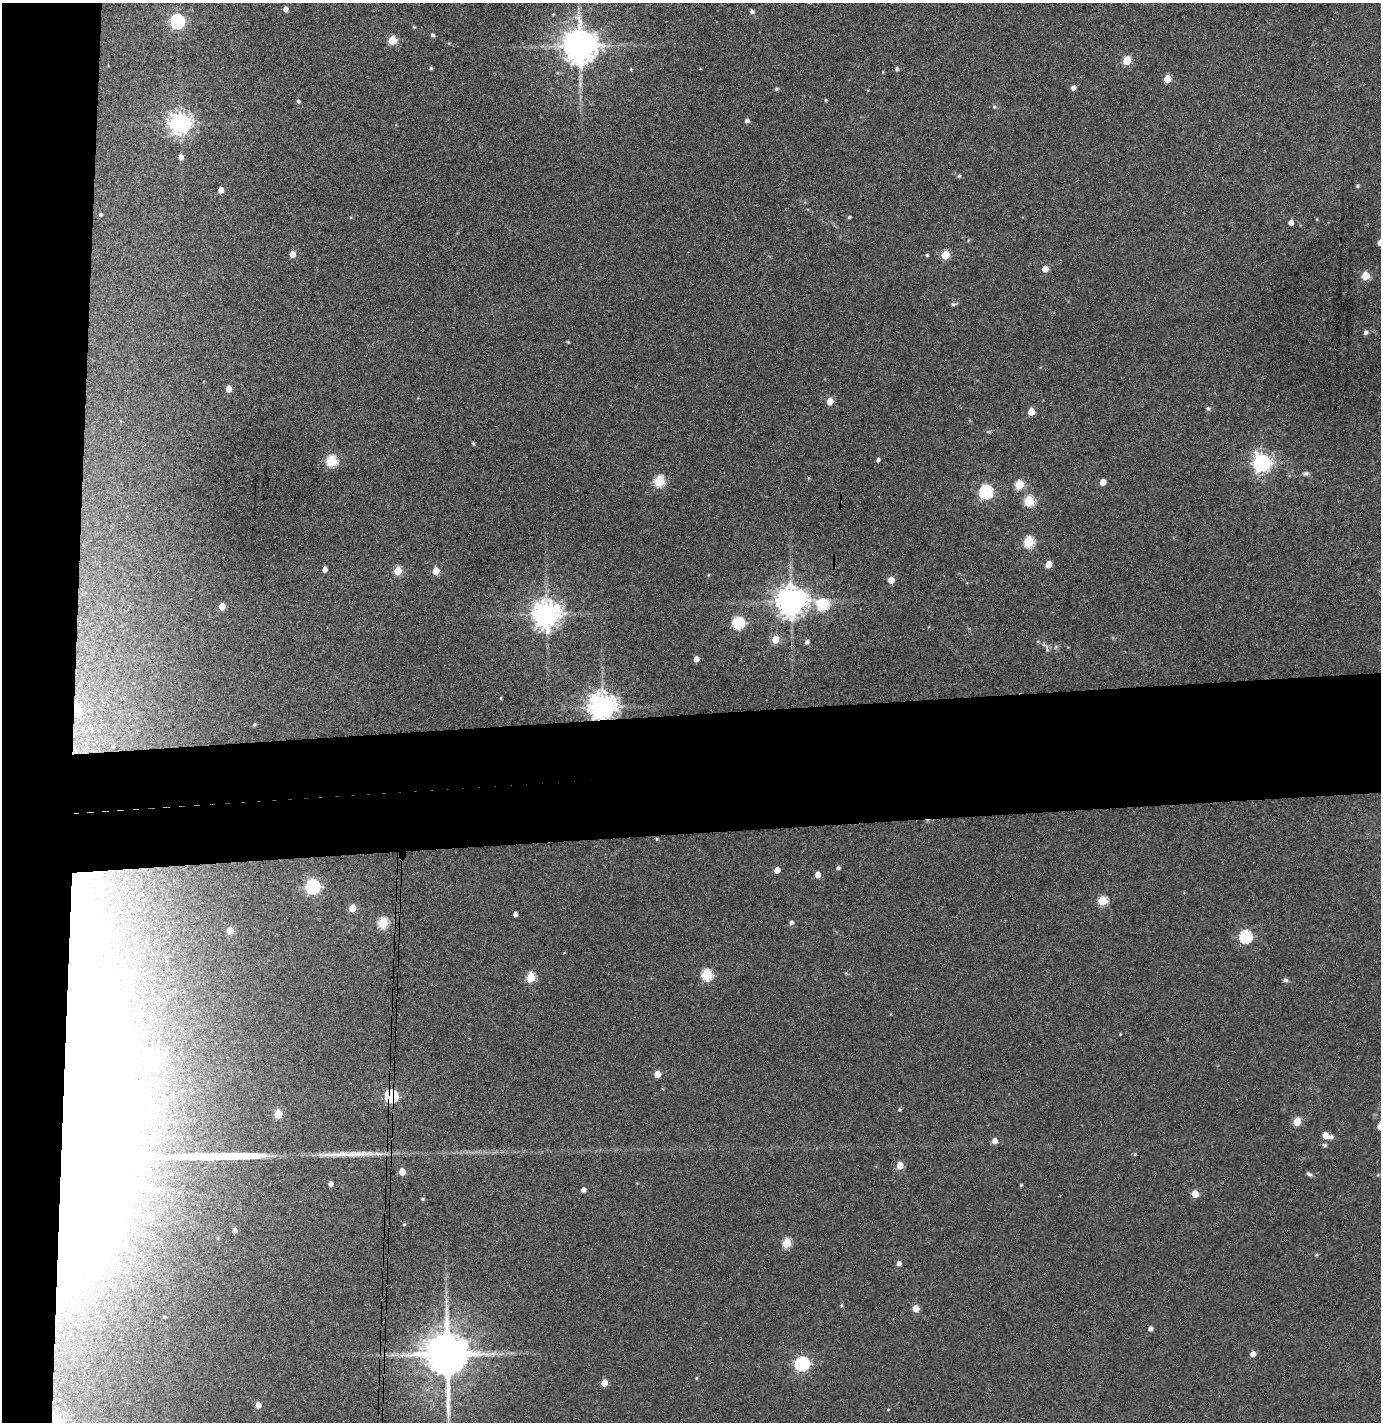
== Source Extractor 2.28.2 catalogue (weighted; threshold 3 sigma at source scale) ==
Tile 4 of 3 x 3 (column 1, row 2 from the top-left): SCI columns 79-1457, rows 1476-2895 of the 4296 x 4373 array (HDU 1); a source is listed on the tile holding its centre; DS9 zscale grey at full resolution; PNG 1383 x 1424 px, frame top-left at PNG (2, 3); no overlay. Shown black and unused: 13% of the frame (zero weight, under 3 of 4 exposures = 6% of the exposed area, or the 3 px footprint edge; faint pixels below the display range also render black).
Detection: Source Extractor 2.28.2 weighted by HDU 2 'WHT'; one run over the whole footprint, this tile lists its part. Background 0.0883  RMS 0.0062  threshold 0.0277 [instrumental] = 3 sigma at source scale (4.5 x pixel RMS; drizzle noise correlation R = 1.50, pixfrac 1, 0.05/0.05 arcsec/px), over >= 5 px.
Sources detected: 125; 2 long thin detections or spike segments (spike, bleed or trail) — not listed; the other 123 listed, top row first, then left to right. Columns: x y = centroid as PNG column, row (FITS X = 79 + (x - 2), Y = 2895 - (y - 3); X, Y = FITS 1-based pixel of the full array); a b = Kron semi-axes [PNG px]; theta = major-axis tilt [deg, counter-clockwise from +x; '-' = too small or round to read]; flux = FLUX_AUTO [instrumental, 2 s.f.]
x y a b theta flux
285 9 4 4 - 3
752 12 5 5 - 1.7
553 14 4 3 - 0.53
177 21 7 6 - 130
414 27 5 4 - 0.56
432 35 5 5 - 1.4
392 40 5 5 - 22
579 46 10 9 - 1500
1127 60 5 5 - 23
431 68 4 3 - 0.91
631 69 5 4 - 0.6
897 69 5 4 - 1.4
1167 79 5 5 - 14
1073 88 4 4 - 2.8
776 89 4 4 - 1.1
826 100 4 4 - 0.58
298 101 4 4 - 1.1
994 107 5 5 - 1
747 121 5 4 - 2.1
180 123 7 7 - 450
181 157 5 4 - 3.1
959 176 5 4 - 0.92
1357 186 4 4 - 1.1
221 190 5 4 - 5
100 214 4 4 - 1.2
849 217 4 3 - 0.99
1291 222 5 4 - 3.4
1380 243 5 5 - 4.6
292 254 5 4 - 7.3
927 255 4 4 - 0.82
945 255 5 5 - 21
1045 269 5 5 - 5.8
1365 276 5 5 - 19
953 304 8 4 9 1.2
1366 332 5 5 - 1.9
568 342 4 3 - 0.54
228 389 5 4 - 6.6
830 401 5 5 - 9.1
1208 408 6 5 - 1.3
1031 412 5 5 - 11
473 443 4 3 - 0.83
878 460 4 3 - 1.5
331 461 6 5 - 50
1262 463 7 7 - 280
1306 473 7 6 - 1.4
659 481 6 5 - 48
1103 482 5 4 - 7.1
1019 484 5 5 - 24
986 492 6 6 - 110
1029 501 6 5 - 40
1029 542 6 5 - 44
1048 564 5 5 - 8.8
325 569 5 4 - 3.4
398 571 5 5 - 22
436 571 5 4 - 12
708 575 5 3 - 0.5
891 580 5 5 - 7.5
791 601 9 9 - 1100
822 605 7 7 - 59
222 606 5 4 - 8.6
546 614 9 8 - 850
738 623 7 6 - 67
775 639 6 5 - 11
807 642 5 5 - 1.9
1038 642 5 3 - 0.6
1055 647 6 4 71 0.87
1047 649 12 4 -83 1.7
696 659 4 4 - 3.8
501 698 4 3 - 0.58
602 707 8 8 - 840
76 709 6 4 -87 31
254 724 5 4 - 0.87
657 839 4 4 - 0.73
838 868 4 4 - 1.5
777 870 5 4 - 6.5
817 875 5 4 - 6.1
312 887 6 6 - 140
1102 900 5 5 - 32
352 908 5 5 - 12
515 914 4 4 - 2.9
383 923 6 5 - 41
791 923 5 4 - 2.1
230 931 5 4 - 10
1245 936 6 6 - 82
707 975 6 5 - 54
531 977 5 5 - 29
1285 980 7 5 -1 1.3
1120 1034 3 3 - 0.49
154 1059 6 6 - 88
657 1074 5 4 - 9.6
391 1096 6 6 - 96
899 1109 4 4 - 0.86
278 1114 5 5 - 20
1297 1122 5 5 - 18
1380 1127 13 8 -7 4.4
1326 1136 9 5 -17 7.3
995 1141 5 5 - 4.2
1324 1145 6 5 - 1.1
1135 1154 4 4 - 0.7
80 1164 159 59 -90 2700
900 1165 6 5 - 9.4
402 1172 5 4 - 8.6
1309 1174 8 4 -33 1.5
330 1184 4 4 - 2.7
1021 1185 3 3 - 0.75
583 1190 4 4 - 3.3
1195 1194 5 5 - 12
422 1199 4 3 - 0.82
404 1224 4 3 - 0.6
234 1230 4 4 - 3.1
787 1243 5 5 - 32
1316 1255 5 4 - 0.83
899 1263 5 5 - 2.8
841 1305 4 4 - 0.85
916 1308 5 5 - 9.9
1150 1329 4 4 - 2.5
447 1354 13 11 -88 3100
1253 1354 5 4 - 5
802 1364 6 6 - 130
696 1378 4 4 - 0.6
604 1383 5 4 - 11
258 1405 5 5 - 5.3
54 1422 7 5 -84 200
Overlapping masked pixels (flux is a lower limit): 6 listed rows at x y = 602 707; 76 709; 391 1096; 80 1164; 447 1354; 54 1422
Isophote crosses this tile's border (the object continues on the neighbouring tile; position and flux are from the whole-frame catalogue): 3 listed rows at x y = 1380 243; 1380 1127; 54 1422